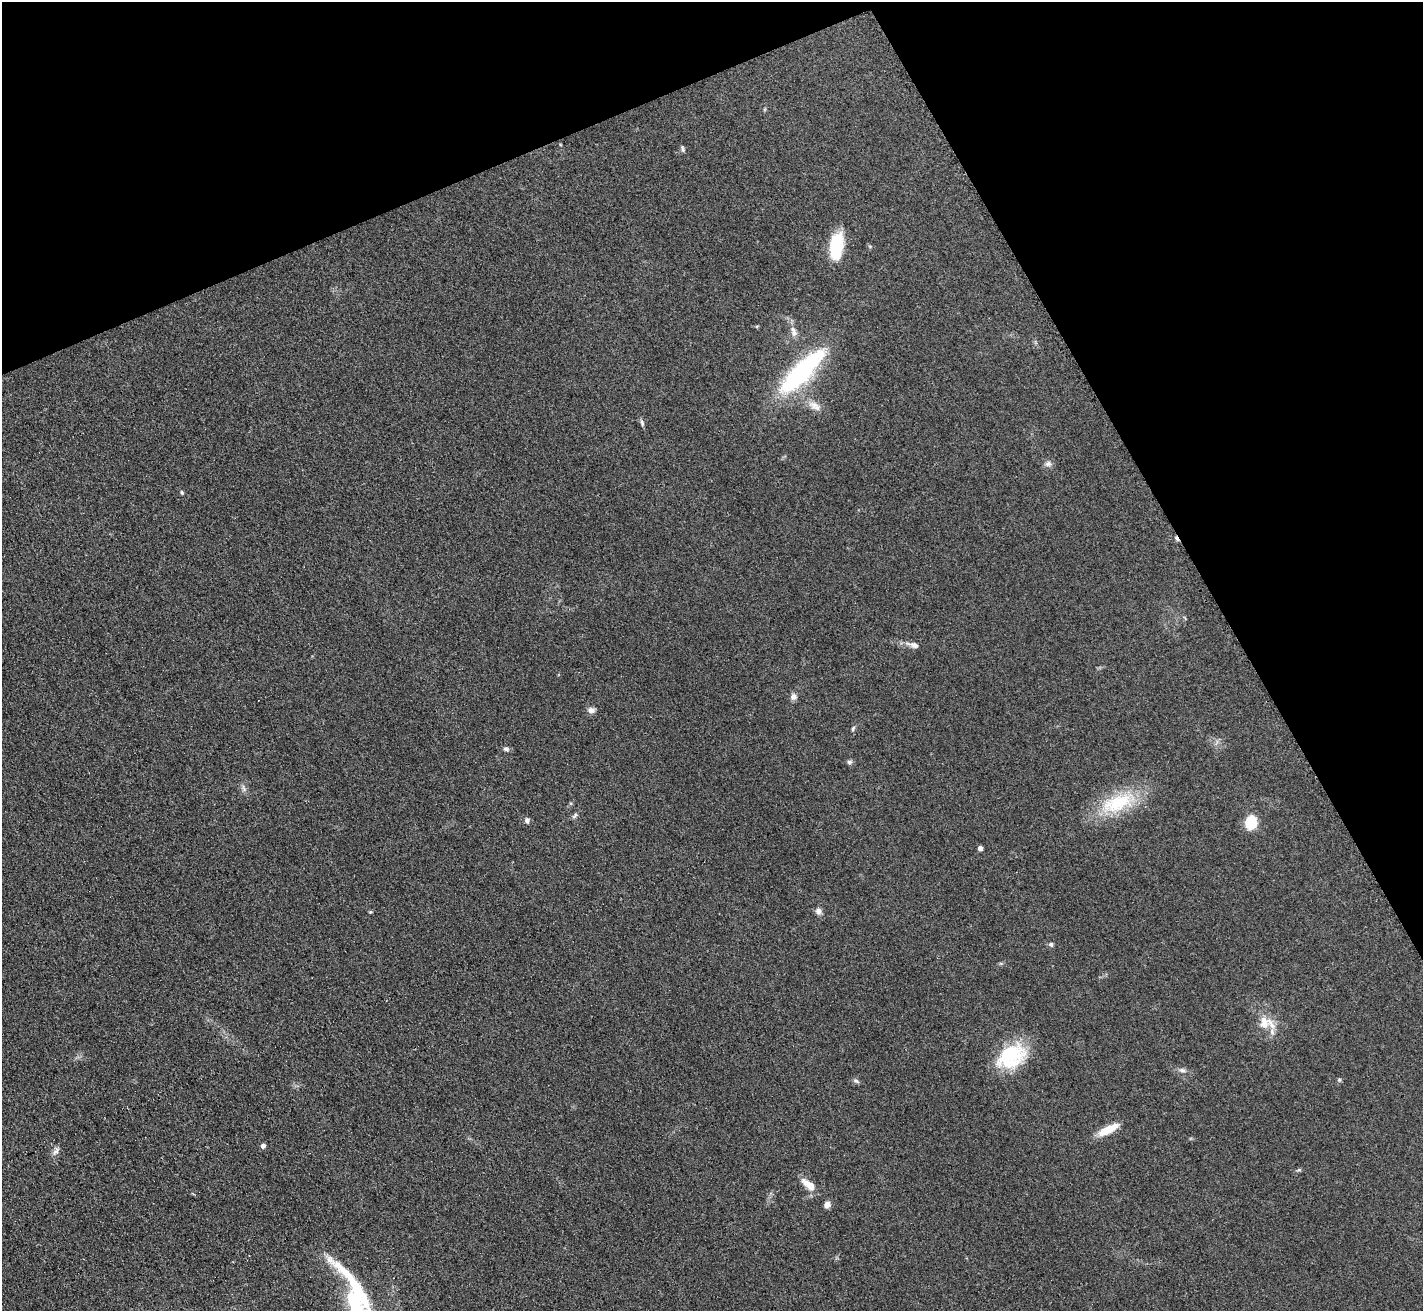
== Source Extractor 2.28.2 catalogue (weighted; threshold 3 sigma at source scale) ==
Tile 3 of 4 x 4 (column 3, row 1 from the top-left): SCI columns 2852-4272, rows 4083-5391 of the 5712 x 5686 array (HDU 1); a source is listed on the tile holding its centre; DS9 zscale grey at full resolution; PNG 1425 x 1313 px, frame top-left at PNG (2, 2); no overlay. Shown black and unused: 23% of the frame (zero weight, under 2 of 3 exposures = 2% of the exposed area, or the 3 px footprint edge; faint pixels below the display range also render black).
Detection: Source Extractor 2.28.2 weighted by HDU 2 'WHT'; one run over the whole footprint, this tile lists its part. Background 0.127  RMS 0.012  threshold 0.0528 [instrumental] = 3 sigma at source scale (4.5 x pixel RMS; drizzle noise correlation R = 1.50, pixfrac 1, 0.05/0.05 arcsec/px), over >= 5 px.
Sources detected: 42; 2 inside a brighter object's white glare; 1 cosmic-ray / hot-pixel residue — not listed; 3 inside a brighter listed object's ellipse — not listed separately; the other 36 listed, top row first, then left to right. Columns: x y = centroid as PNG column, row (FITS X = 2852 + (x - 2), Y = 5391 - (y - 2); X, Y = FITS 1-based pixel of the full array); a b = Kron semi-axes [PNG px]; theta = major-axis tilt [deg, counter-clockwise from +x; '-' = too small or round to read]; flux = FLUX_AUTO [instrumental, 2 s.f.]
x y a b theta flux
683 149 10 4 -78 2.1
836 246 28 13 82 54
757 326 5 3 - 1.1
793 331 17 8 -76 8.4
801 372 50 16 46 180
814 405 15 11 -32 10
642 423 10 4 -71 2.6
1048 464 9 8 - 4.4
182 492 5 4 - 1.5
913 645 19 7 -15 6.7
793 696 8 7 - 5.3
591 710 8 7 - 5
853 728 7 4 64 1.9
506 749 7 6 - 3.3
849 762 7 5 12 2.5
244 788 11 5 -75 3.5
1118 803 50 22 22 70
575 816 9 5 49 2.5
527 820 8 6 -78 3.3
1251 822 10 8 80 49
980 848 4 4 - 7.1
818 911 8 7 - 4.9
370 912 5 4 - 1.2
1051 944 6 5 - 2.3
1264 1023 17 13 -87 17
1011 1056 36 24 33 68
1182 1070 9 6 -11 3.6
1339 1080 6 5 - 1.6
856 1081 10 5 -21 2.6
1108 1130 26 8 27 22
263 1146 4 4 - 5.3
56 1151 15 6 55 4.9
1299 1170 6 4 1 1.6
809 1185 20 9 -38 14
827 1205 8 7 - 5.5
357 1287 89 13 -48 64